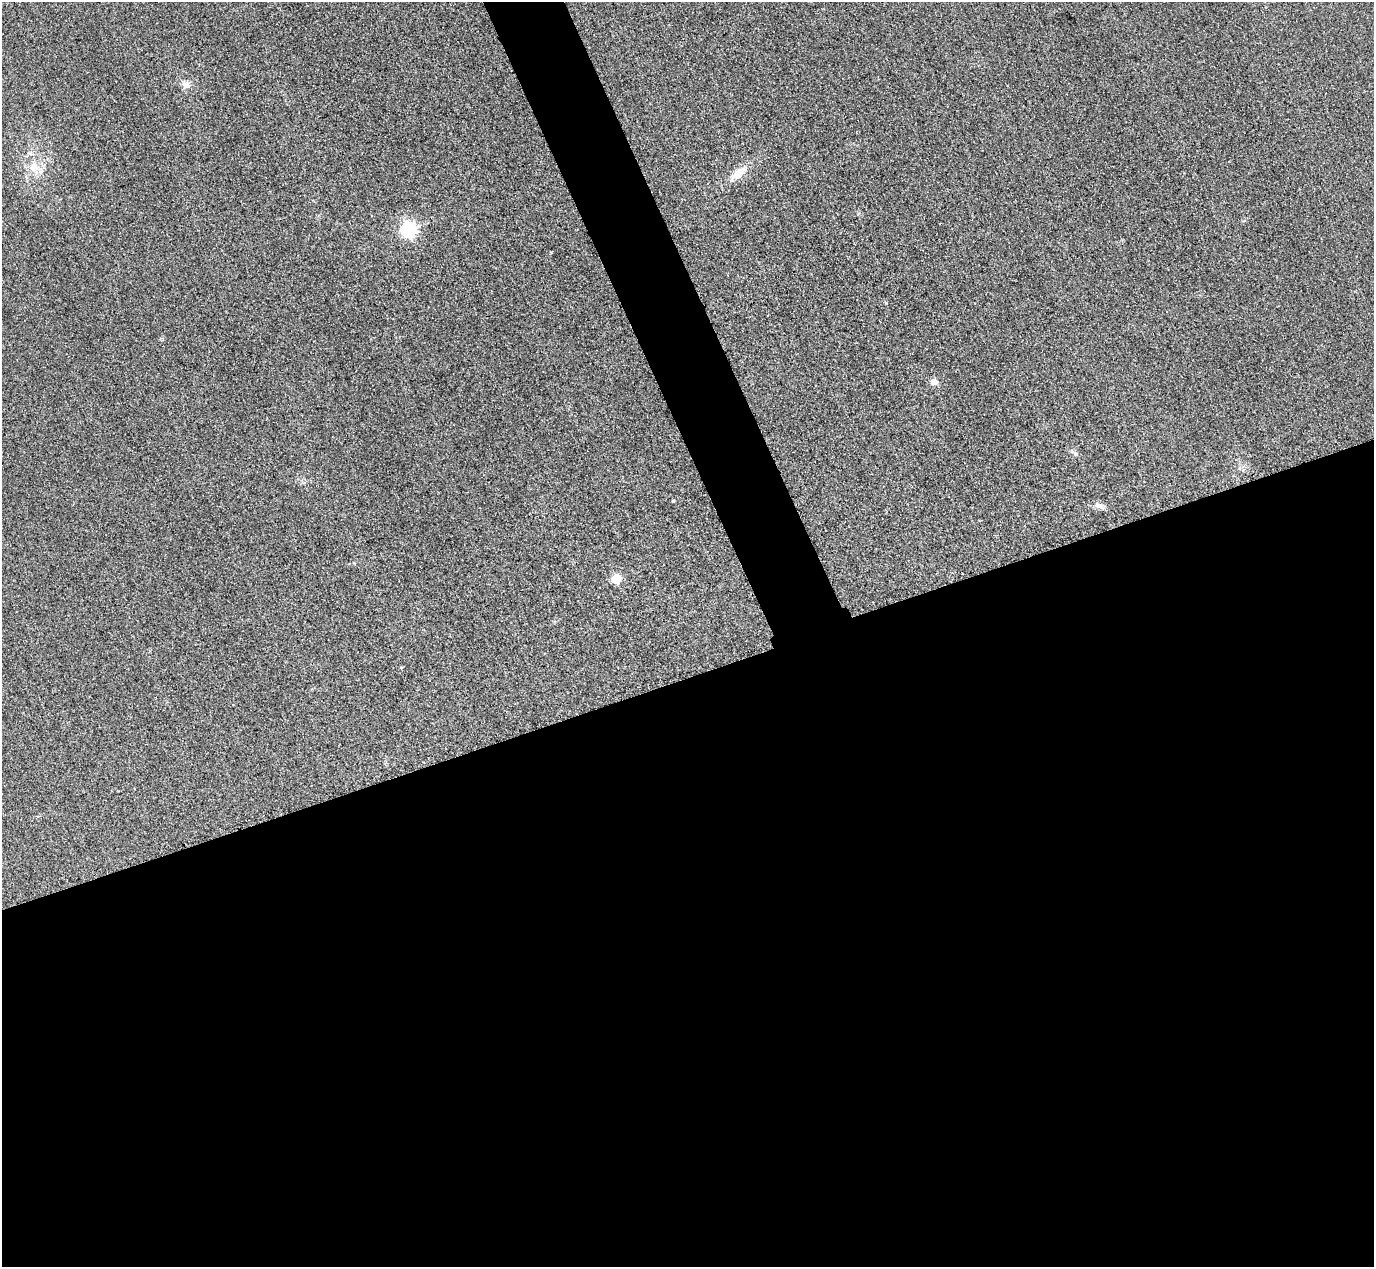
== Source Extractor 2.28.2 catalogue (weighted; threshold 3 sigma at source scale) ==
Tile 15 of 4 x 4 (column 3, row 4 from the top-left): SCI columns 2773-4144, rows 303-1567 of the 5546 x 5533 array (HDU 1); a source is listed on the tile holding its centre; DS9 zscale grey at full resolution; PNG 1376 x 1269 px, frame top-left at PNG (2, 2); no overlay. Shown black and unused: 50% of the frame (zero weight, under 3 of 4 exposures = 3% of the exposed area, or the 3 px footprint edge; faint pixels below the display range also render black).
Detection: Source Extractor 2.28.2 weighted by HDU 2 'WHT'; one run over the whole footprint, this tile lists its part. Background 0.148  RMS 0.019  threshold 0.0859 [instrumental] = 3 sigma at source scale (4.5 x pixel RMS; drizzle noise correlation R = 1.50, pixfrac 1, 0.05/0.05 arcsec/px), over >= 5 px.
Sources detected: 8; all 8 listed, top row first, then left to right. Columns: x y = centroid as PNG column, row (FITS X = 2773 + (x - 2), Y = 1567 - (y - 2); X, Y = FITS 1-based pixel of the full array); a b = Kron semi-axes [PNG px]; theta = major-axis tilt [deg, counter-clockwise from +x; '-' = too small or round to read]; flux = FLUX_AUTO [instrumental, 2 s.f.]
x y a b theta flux
186 84 12 7 -24 9.8
34 167 15 11 -88 25
739 173 19 9 38 29
408 230 7 6 - 480
934 382 10 8 2 9.9
673 501 3 3 - 2
1099 506 14 7 -21 10
615 579 5 5 - 76